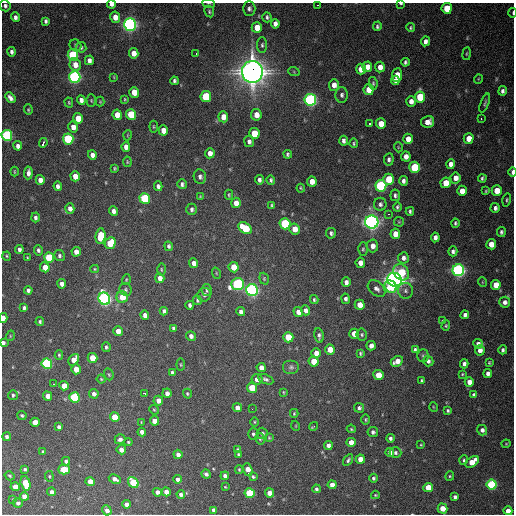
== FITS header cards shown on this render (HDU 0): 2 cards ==
NAXIS1  =                  512 / Axis length
NAXIS2  =                  512 / Axis length

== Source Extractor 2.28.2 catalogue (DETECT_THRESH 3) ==
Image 512 x 512 px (HDU 0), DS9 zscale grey, 1 PNG px = 1 image px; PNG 516 x 516 px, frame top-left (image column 1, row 512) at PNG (2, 3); each listed source drawn as its Kron ellipse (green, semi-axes under 4 px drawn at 4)
Background 1090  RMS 34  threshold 103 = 3 sigma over >= 5 px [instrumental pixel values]
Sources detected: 339; all 339 listed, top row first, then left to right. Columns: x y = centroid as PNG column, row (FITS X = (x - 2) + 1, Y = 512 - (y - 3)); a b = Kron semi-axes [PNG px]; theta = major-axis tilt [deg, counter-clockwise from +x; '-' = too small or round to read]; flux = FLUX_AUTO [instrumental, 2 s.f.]
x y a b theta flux
209 3 6 3 -8 2.4e+03
111 4 4 3 - 9.1e+03
401 4 4 2 - 3.1e+03
317 5 3 2 - 2.4e+03
5 6 5 5 - 6.4e+03
447 8 5 5 - 7.2e+04
249 9 7 6 - 6.9e+03
209 11 6 4 -63 3.8e+03
513 13 5 2 - 2.7e+03
15 17 5 4 - 8.1e+03
115 17 5 5 - 2.3e+04
267 17 5 4 - 4.6e+03
46 21 4 3 - 5.3e+03
130 24 6 6 - 1.0e+06
275 24 5 4 - 1.1e+04
377 26 5 4 - 4.4e+03
257 28 5 5 - 3.1e+04
411 28 4 4 - 3.3e+03
425 41 5 4 - 1.1e+04
75 45 6 5 - 3.9e+03
262 45 8 5 90 5.2e+03
81 47 5 5 - 4.4e+03
11 52 4 3 - 6.4e+03
134 53 5 4 - 2.4e+04
196 53 3 2 - 2.3e+03
467 54 6 3 81 2.6e+03
73 55 5 5 - 2.3e+05
89 60 5 4 - 1.1e+04
405 62 4 3 - 5.1e+03
75 65 6 5 - 2.6e+04
367 67 5 5 - 1.7e+04
380 67 5 5 - 1.8e+04
361 69 5 5 - 4.1e+04
252 72 11 10 - 2.8e+06
294 72 6 4 -20 2.6e+03
397 75 7 5 83 3.9e+04
75 77 6 5 - 7.6e+05
114 77 4 2 - 1.8e+03
478 79 5 3 - 1.8e+03
395 80 4 3 - 8.4e+03
174 81 4 3 - 5.1e+03
373 83 6 4 -81 3.4e+03
334 85 6 5 - 1.5e+04
369 90 5 5 - 4.1e+04
503 91 5 4 - 6.8e+03
134 92 5 5 - 3.8e+04
342 95 7 6 - 7.2e+03
206 96 5 5 - 1.3e+05
420 97 5 5 - 1.1e+05
10 98 6 4 -50 1.0e+04
125 99 4 3 - 2.2e+03
81 100 5 4 - 1.1e+04
91 100 6 4 -88 2.8e+03
310 100 6 5 - 7.5e+05
411 101 5 5 - 1.4e+04
100 102 5 4 - 2.3e+03
69 103 5 3 - 3.0e+03
485 103 10 3 68 4.3e+03
28 110 5 4 - 2.8e+03
117 115 5 4 - 2.6e+04
131 115 5 5 - 1.3e+05
256 115 6 5 - 2.2e+04
223 117 5 5 - 2.4e+04
78 118 5 5 - 3.8e+04
481 119 3 2 - 1.7e+04
428 122 6 6 - 2.0e+04
369 124 3 3 - 2.5e+04
381 124 5 5 - 3.0e+04
73 127 5 5 - 1.7e+04
154 127 6 4 -84 2.6e+03
163 130 5 4 - 2.3e+04
254 133 5 5 - 6.1e+04
7 135 5 5 - 4.0e+05
128 135 5 3 - 1.8e+03
68 139 5 5 - 2.5e+05
408 139 5 4 - 1.9e+04
469 139 5 5 - 3.1e+04
249 141 6 5 - 8.0e+03
344 141 5 4 - 7.5e+03
43 143 5 3 - 1.5e+04
354 143 5 4 - 3.5e+03
18 146 4 4 - 1.0e+04
126 147 5 4 - 1.3e+04
398 147 5 3 - 1.9e+03
210 153 5 4 - 1.6e+04
288 154 4 3 - 4.1e+03
92 155 5 4 - 1.2e+04
406 156 5 4 - 1.4e+04
389 159 6 5 - 6.8e+03
127 162 5 3 - 2.4e+03
451 164 5 4 - 1.4e+04
414 167 5 5 - 1.5e+05
115 168 3 3 - 2.6e+03
14 172 5 2 - 2.2e+03
513 172 5 2 - 1.6e+04
28 173 6 4 85 1.2e+04
75 176 5 4 - 2.4e+04
200 177 7 6 - 8.8e+03
455 178 5 5 - 1.8e+04
482 178 4 3 - 4.1e+03
389 179 5 5 - 9.0e+04
40 180 5 4 - 1.5e+04
259 180 4 4 - 7.3e+03
271 180 4 4 - 4.2e+03
312 181 5 5 - 2.1e+04
403 181 5 4 - 7.9e+03
446 183 5 5 - 4.2e+04
182 184 5 4 - 6.0e+03
58 186 5 4 - 8.8e+03
158 186 5 4 - 7.2e+03
381 186 6 5 - 4.5e+05
301 188 4 3 - 2.6e+03
462 191 5 5 - 2.4e+04
486 191 4 4 - 2.7e+03
497 191 5 5 - 3.9e+04
229 195 5 4 - 3.0e+03
395 195 6 4 -82 5.8e+03
200 196 3 3 - 2.0e+03
145 199 5 5 - 2.1e+05
507 200 6 4 76 3.5e+03
236 203 5 4 - 2.1e+04
380 204 6 6 - 6.9e+03
272 205 3 3 - 3.1e+03
397 207 4 4 - 4.0e+03
70 208 5 4 - 1.2e+04
495 208 5 4 - 7.3e+03
192 209 5 5 - 6.3e+03
114 211 5 4 - 9.3e+03
410 211 4 3 - 4.5e+03
389 214 3 3 - 2.3e+03
35 217 5 4 - 6.1e+03
372 222 6 6 - 1.4e+06
399 222 5 5 - 2.8e+03
455 223 4 4 - 4.0e+03
285 224 5 5 - 2.5e+05
245 228 7 5 -36 9.3e+04
295 229 5 5 - 2.9e+04
501 232 5 4 - 5.2e+03
331 233 5 5 - 6.1e+03
395 234 5 5 - 2.5e+04
100 236 7 5 83 7.7e+04
435 237 5 4 - 9.9e+03
110 243 6 5 - 6.4e+04
491 244 5 5 - 2.9e+04
169 246 5 4 - 4.9e+03
372 246 6 6 - 1.5e+04
19 249 4 3 - 7.0e+03
363 249 6 4 88 3.9e+03
38 250 5 4 - 5.7e+03
453 251 5 4 - 7.0e+03
76 252 5 4 - 1.5e+04
7 256 4 3 - 2.9e+03
59 256 5 5 - 5.1e+03
27 258 4 2 - 2.1e+03
49 258 5 5 - 1.4e+05
403 258 6 5 - 9.9e+03
194 263 5 4 - 1.3e+04
360 263 5 4 - 1.9e+04
45 267 5 4 - 3.1e+04
234 267 5 5 - 4.5e+04
95 269 4 4 - 2.7e+03
161 269 6 3 -89 2.5e+03
458 270 6 6 - 9.5e+05
401 272 9 7 -50 8.5e+04
216 273 5 3 - 1.9e+03
160 278 5 4 - 1.4e+04
126 279 5 3 - 2.0e+03
264 279 6 4 -71 3.3e+03
395 280 7 6 - 1.7e+06
346 282 5 4 - 9.9e+03
482 282 5 3 - 1.7e+03
62 284 4 4 - 1.3e+04
238 284 6 5 - 4.4e+05
496 285 5 5 - 3.8e+04
391 287 6 5 - 1.0e+05
376 289 10 7 -41 1.0e+04
28 290 4 4 - 6.4e+03
126 290 6 6 - 4.4e+03
207 290 6 5 - 4.5e+03
252 290 6 5 - 8.6e+05
405 291 8 7 - 7.9e+03
204 295 7 6 - 6.6e+03
122 297 6 5 - 3.9e+04
104 299 6 5 - 9.3e+05
346 299 5 4 - 6.2e+03
197 300 5 4 - 3.6e+03
314 300 4 4 - 3.5e+03
505 302 5 5 - 9.9e+03
190 305 4 4 - 6.5e+03
360 305 5 5 - 2.9e+04
24 308 4 4 - 6.5e+03
305 310 5 4 - 1.0e+04
164 311 4 4 - 6.8e+03
241 312 4 4 - 8.3e+03
298 312 5 5 - 2.2e+04
145 315 4 4 - 1.2e+04
465 315 4 4 - 8.4e+03
3 318 5 3 - 2.1e+04
40 321 4 4 - 4.0e+03
443 321 3 3 - 3.3e+03
446 326 5 4 - 3.0e+03
173 328 4 3 - 4.2e+03
118 331 5 4 - 2.0e+04
354 334 5 5 - 3.1e+04
362 335 6 5 - 4.0e+03
10 336 5 3 - 2.2e+03
191 336 5 4 - 8.1e+03
319 336 7 4 -82 6.3e+03
288 337 5 5 - 6.9e+04
3 343 4 3 - 7.6e+03
478 344 5 4 - 9.6e+03
371 346 5 4 - 1.3e+04
106 347 5 4 - 4.7e+03
330 349 5 5 - 3.9e+04
415 350 4 4 - 4.5e+03
480 350 5 4 - 1.3e+04
503 350 4 4 - 5.7e+03
316 353 5 4 - 1.7e+04
360 353 4 4 - 3.3e+03
59 355 5 3 - 3.3e+03
423 356 6 5 - 3.8e+03
92 358 5 4 - 4.3e+04
74 360 6 5 - 2.5e+04
314 361 5 5 - 4.0e+04
397 361 6 5 - 1.9e+04
428 361 5 5 - 6.3e+03
489 363 4 3 - 2.5e+03
47 364 5 5 - 3.9e+05
464 364 4 4 - 7.7e+03
181 365 6 4 -83 2.6e+03
291 367 8 7 - 7.4e+03
261 368 5 4 - 1.5e+04
76 369 5 5 - 2.4e+04
172 372 4 4 - 4.9e+03
488 373 4 4 - 9.3e+03
109 374 6 4 -69 3.0e+03
462 374 4 3 - 2.5e+03
378 375 5 5 - 4.4e+04
101 379 4 4 - 2.7e+03
257 379 5 5 - 1.4e+04
266 379 8 4 -24 6.1e+03
422 381 4 3 - 3.2e+03
469 382 5 4 - 2.1e+04
53 384 3 2 - 3.3e+03
64 386 5 4 - 3.0e+04
252 388 5 5 - 7.4e+04
284 392 4 4 - 2.3e+03
144 393 3 3 - 5.7e+03
167 393 4 4 - 9.3e+03
94 394 5 4 - 9.8e+03
187 394 5 4 - 3.3e+03
13 395 5 5 - 4.1e+03
474 395 4 4 - 7.2e+03
48 396 5 4 - 1.8e+04
75 397 5 5 - 2.7e+05
158 401 5 4 - 1.8e+04
434 407 5 3 - 1.8e+03
237 408 4 4 - 1.4e+04
359 408 5 4 - 5.9e+03
252 409 2 2 - 2.1e+03
154 410 5 4 - 2.8e+03
448 410 4 4 - 4.0e+03
294 413 4 3 - 2.3e+03
22 415 4 4 - 3.7e+03
115 417 5 4 - 5.6e+04
366 419 5 4 - 3.1e+03
154 421 5 4 - 2.3e+04
35 422 5 4 - 2.9e+04
141 422 4 2 - 1.9e+03
254 422 5 3 - 2.3e+03
296 426 5 3 - 1.9e+03
314 426 4 2 - 4.4e+03
59 427 4 4 - 7.6e+03
351 429 4 3 - 2.5e+03
482 430 5 5 - 9.3e+03
142 432 4 4 - 1.1e+04
373 432 5 5 - 6.2e+03
262 433 5 5 - 6.2e+03
253 434 6 5 - 5.4e+03
7 437 4 4 - 5.8e+03
269 438 4 3 - 2.4e+03
390 438 4 4 - 5.7e+03
120 439 5 5 - 7.6e+03
260 439 6 4 -74 3.7e+03
128 442 4 3 - 2.6e+03
351 442 5 4 - 2.5e+04
506 444 4 4 - 2.3e+03
328 445 4 4 - 9.9e+03
421 445 3 3 - 2.4e+03
238 449 4 3 - 3.8e+03
121 450 5 4 - 1.5e+04
43 452 4 3 - 4.5e+03
390 452 4 4 - 1.2e+04
395 453 6 5 - 6.2e+03
178 454 5 4 - 1.0e+04
238 454 3 3 - 3.0e+03
360 459 4 4 - 2.4e+04
348 460 6 3 57 4.3e+03
464 460 5 4 - 3.7e+03
66 461 4 4 - 6.8e+03
472 462 7 4 38 4.5e+04
25 469 4 4 - 4.2e+03
64 470 6 5 - 1.0e+05
239 470 4 3 - 2.8e+03
248 470 6 4 -69 2.4e+04
206 474 5 4 - 6.6e+03
10 476 5 4 - 3.2e+03
49 476 5 3 - 2.5e+03
225 476 4 4 - 8.3e+03
450 476 4 4 - 2.8e+03
253 477 4 3 - 3.4e+03
373 478 4 4 - 4.4e+03
115 479 6 4 -28 1.1e+04
178 479 4 4 - 8.4e+03
90 481 4 4 - 2.5e+04
133 482 6 5 - 1.4e+05
26 483 7 4 -74 7.0e+04
332 485 4 4 - 2.3e+04
492 485 5 5 - 3.0e+05
15 487 4 4 - 2.9e+04
225 487 3 2 - 2.2e+03
428 487 5 4 - 5.2e+04
316 489 4 4 - 4.8e+03
52 492 4 4 - 1.1e+04
157 492 4 4 - 1.0e+04
166 492 4 4 - 2.0e+04
250 493 5 5 - 1.9e+05
269 493 4 4 - 2.4e+04
181 494 4 4 - 6.7e+03
375 495 4 3 - 2.4e+03
24 497 4 4 - 2.3e+04
455 497 4 4 - 7.2e+03
13 499 3 3 - 1.5e+03
18 503 5 4 - 7.7e+03
126 504 4 4 - 1.1e+04
443 509 5 4 - 4.2e+04
107 510 5 4 - 9.6e+03
214 510 4 4 - 7.7e+03
508 511 4 4 - 2.1e+04
At the frame edge (FLAGS 8, measured only in part): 9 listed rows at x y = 209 3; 111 4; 401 4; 513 13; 7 135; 513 172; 3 318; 3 343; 443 509